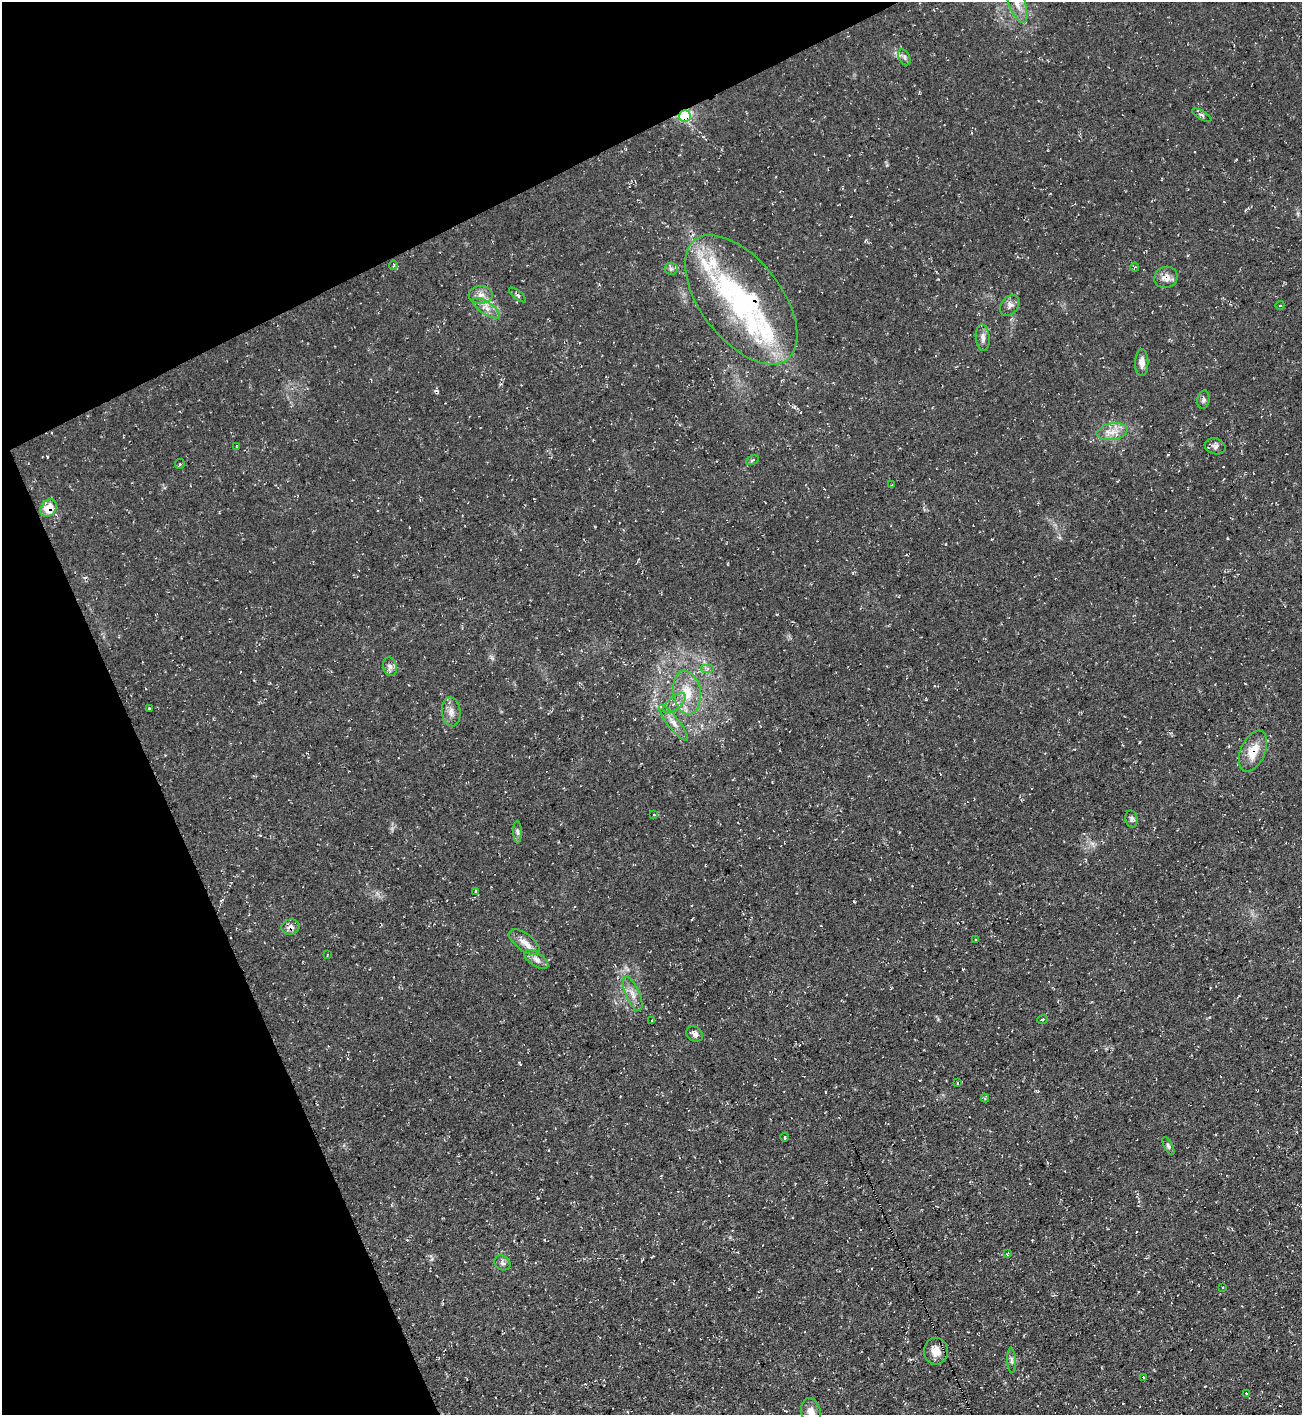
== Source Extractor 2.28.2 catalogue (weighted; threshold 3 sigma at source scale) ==
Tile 5 of 4 x 4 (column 1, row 2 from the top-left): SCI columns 153-1452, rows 2826-4238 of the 5638 x 5651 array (HDU 1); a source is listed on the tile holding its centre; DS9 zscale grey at full resolution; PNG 1304 x 1417 px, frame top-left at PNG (2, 2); each listed source drawn as its Kron ellipse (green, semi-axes under 4 px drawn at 4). Shown black and unused: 23% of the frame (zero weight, under 3 of 4 exposures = <1% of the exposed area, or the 3 px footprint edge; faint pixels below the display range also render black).
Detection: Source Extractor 2.28.2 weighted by HDU 2 'WHT'; one run over the whole footprint, this tile lists its part. Background 0.0295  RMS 0.0058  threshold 0.0259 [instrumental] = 3 sigma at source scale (4.5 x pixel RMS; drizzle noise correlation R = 1.50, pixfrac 1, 0.05/0.05 arcsec/px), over >= 5 px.
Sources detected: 67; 1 inside a brighter object's white glare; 7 cosmic-ray / hot-pixel residue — neither listed nor drawn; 2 inside a brighter listed object's ellipse — not listed separately; the other 57 listed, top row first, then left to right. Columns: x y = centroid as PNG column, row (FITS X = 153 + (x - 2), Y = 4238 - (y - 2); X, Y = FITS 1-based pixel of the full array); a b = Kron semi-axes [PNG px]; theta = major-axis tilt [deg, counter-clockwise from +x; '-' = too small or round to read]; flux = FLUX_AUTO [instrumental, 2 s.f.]
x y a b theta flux
1017 3 21 8 -70 6.4
904 57 8 5 -62 1.5
1202 115 11 4 -29 1.5
685 116 6 6 - 48
393 265 5 2 - 0.53
1135 267 4 4 - 0.75
671 269 6 6 - 1.4
1166 277 12 10 20 4.9
481 295 12 9 3 4
517 295 10 4 -38 1.2
741 300 76 40 -52 110
1010 305 11 8 52 2.9
1280 305 4 3 - 0.47
486 308 16 6 -34 4.4
983 338 13 7 -84 2.8
1142 362 13 6 89 3.8
1203 400 9 6 79 1.7
1112 432 15 8 9 5.8
1215 446 10 8 -16 2.2
237 447 4 2 - 0.43
753 460 6 4 29 0.86
180 464 5 5 - 0.72
892 485 3 2 - 0.55
48 508 9 7 52 9.4
390 667 9 7 -73 2.5
707 668 7 4 0 1.3
687 692 22 13 -81 14
675 703 14 6 41 3.9
149 708 3 2 - 0.46
451 712 14 9 -84 4.1
673 723 22 6 -53 4.8
1253 751 22 12 67 11
654 814 3 2 - 0.54
1132 819 8 6 -77 1.6
518 832 11 4 -89 1.7
476 891 3 3 - 1.3
290 927 9 7 10 3.2
976 940 2 2 - 0.57
524 942 18 8 -37 5.6
327 955 3 2 - 0.35
536 959 13 6 -33 3.1
632 994 18 7 -66 4.8
1042 1019 5 3 - 0.61
652 1020 3 2 - 0.55
695 1034 9 7 -36 3
957 1083 4 3 - 0.65
985 1098 4 4 - 0.61
785 1137 5 2 - 0.68
1168 1146 10 4 -61 1.2
1007 1254 4 2 - 0.6
502 1263 8 7 - 2
1223 1287 3 2 - 0.33
936 1351 13 12 - 6.6
1012 1360 12 4 -87 1.6
1143 1378 3 2 - 1.3
1246 1393 2 2 - 0.52
811 1413 15 9 -79 6.4
Overlapping masked pixels (flux is a lower limit): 6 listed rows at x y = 685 116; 1166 277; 741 300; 48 508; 1253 751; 290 927
Isophote crosses this tile's border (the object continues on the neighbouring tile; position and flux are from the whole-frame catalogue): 2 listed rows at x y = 1017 3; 811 1413